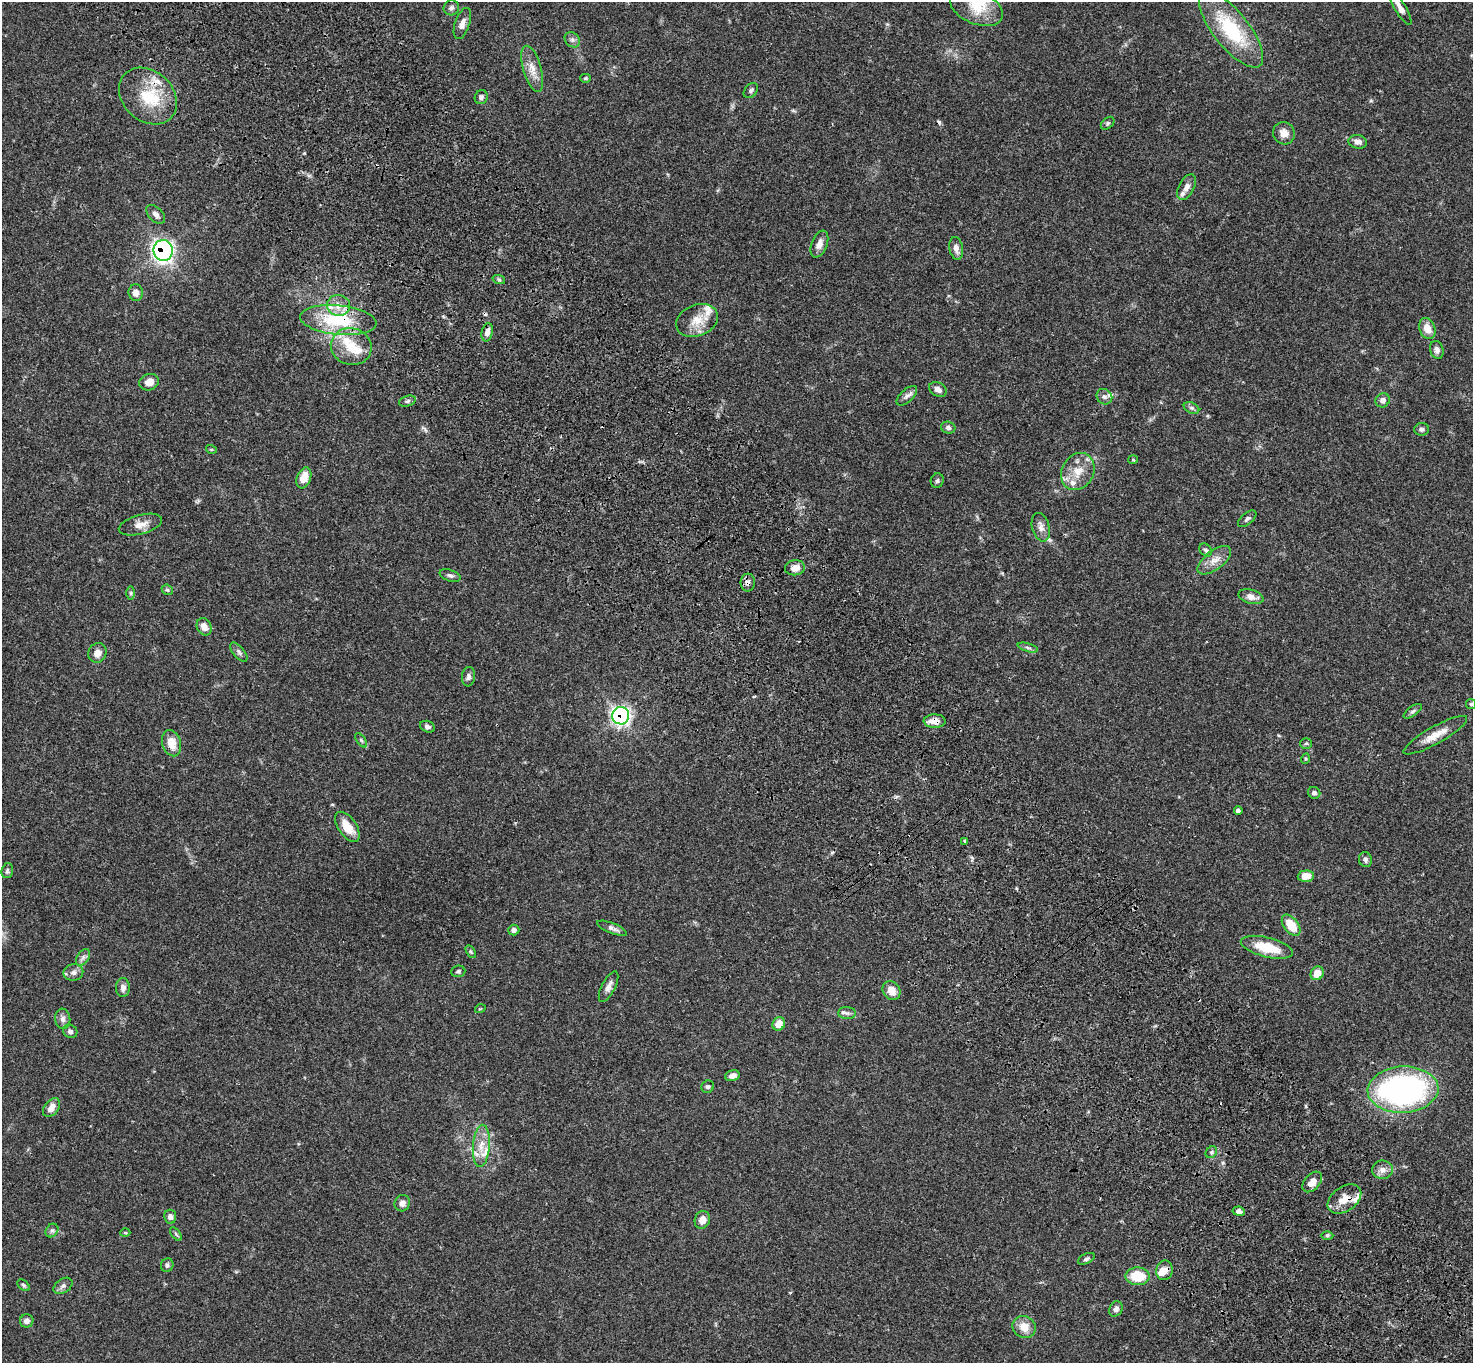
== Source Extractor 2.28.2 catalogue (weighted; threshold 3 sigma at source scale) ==
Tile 6 of 4 x 4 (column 2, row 2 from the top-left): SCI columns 1577-3047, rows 3101-4461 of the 6094 x 6064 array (HDU 1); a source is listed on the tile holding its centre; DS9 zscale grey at full resolution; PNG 1475 x 1365 px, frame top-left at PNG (2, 2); each listed source drawn as its Kron ellipse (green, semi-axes under 4 px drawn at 4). Shown black and unused: <1% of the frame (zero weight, under 3 of 4 exposures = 6% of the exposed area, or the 3 px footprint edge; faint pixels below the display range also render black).
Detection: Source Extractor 2.28.2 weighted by HDU 2 'WHT'; one run over the whole footprint, this tile lists its part. Background 0.0621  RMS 0.0055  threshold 0.0245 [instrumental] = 3 sigma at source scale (4.5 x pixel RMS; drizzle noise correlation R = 1.50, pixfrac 1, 0.05/0.05 arcsec/px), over >= 5 px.
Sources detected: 134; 2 cosmic-ray / hot-pixel residue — neither listed nor drawn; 14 inside a brighter listed object's ellipse — not listed separately; the other 118 listed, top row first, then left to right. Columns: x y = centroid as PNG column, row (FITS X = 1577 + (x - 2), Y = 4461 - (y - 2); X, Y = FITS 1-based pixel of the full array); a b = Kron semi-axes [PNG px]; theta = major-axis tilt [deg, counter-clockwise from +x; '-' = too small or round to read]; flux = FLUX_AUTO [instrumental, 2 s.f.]
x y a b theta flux
976 7 28 16 -23 14
1400 7 20 5 -59 4.4
451 8 8 7 - 1.6
462 24 16 7 71 3.2
1231 29 46 18 -52 36
572 40 8 7 - 1.7
532 69 24 9 -74 6.2
586 78 5 4 - 0.67
751 90 8 6 49 1.4
148 96 32 25 -43 24
481 97 7 6 - 1.6
1108 123 7 5 41 1
1284 133 11 10 - 4.1
1358 142 9 6 -10 2.8
1187 187 14 7 62 3.5
156 214 11 6 -45 2.3
819 244 14 8 68 3.7
956 248 11 7 -79 3.1
163 250 10 9 - 140
499 280 6 4 -20 0.86
136 293 8 7 - 3.4
338 305 11 10 - 5.4
338 320 38 14 -5 32
697 320 21 15 22 9.3
1427 328 11 8 -69 5.8
487 332 9 5 78 2.8
351 347 20 18 -16 13
1437 350 9 6 -74 2.2
149 382 10 8 21 4.1
938 389 9 6 -30 2.7
907 396 13 6 43 2.1
1104 397 8 7 - 1.8
1383 400 7 6 - 2
407 401 9 5 16 1.2
1192 408 8 5 -27 1.3
948 428 7 6 - 1.5
1422 429 7 6 - 1.3
211 449 5 3 - 0.48
1133 460 5 3 - 0.47
1078 471 19 16 61 9.5
304 478 11 7 69 7.3
937 481 7 6 - 1.1
1247 519 11 5 40 1.5
140 525 22 9 15 5.1
1041 527 14 8 -75 3.5
1206 550 7 5 -49 1.1
1214 560 20 9 38 5.3
795 568 10 7 7 4.4
450 575 11 5 -18 1.6
748 583 9 7 89 2.7
167 590 6 5 - 0.94
131 593 6 4 -90 0.78
1251 597 13 7 -16 3.6
204 627 9 7 -65 3.8
1028 648 10 3 -15 1.1
239 652 11 5 -50 1.6
97 653 10 9 - 3.8
468 677 10 6 83 1.7
1471 704 5 5 - 0.88
1413 711 10 5 36 1.2
621 716 9 8 - 130
935 721 11 6 -1 5.1
427 727 7 5 -23 1.6
1435 735 36 8 29 7.9
361 740 8 4 -55 0.97
171 743 13 9 -74 7.4
1306 743 6 5 - 0.96
1305 759 5 3 - 0.58
1314 793 6 5 - 1.2
1238 811 4 3 - 1.5
347 827 17 9 -55 8.9
965 842 3 3 - 1.7
1365 860 8 6 -76 1.6
7 871 8 5 75 1.2
1306 876 8 6 5 6.2
1291 925 12 7 -52 11
612 928 16 5 -22 2.2
514 930 5 5 - 2.1
1267 947 27 10 -14 16
471 952 7 4 -59 0.74
83 957 9 6 54 1.7
458 971 7 5 6 1
73 972 10 8 13 2.4
1317 973 7 6 - 6.3
608 987 17 6 62 2.9
123 988 9 7 88 2.4
891 991 10 8 -51 5.3
480 1009 5 3 - 0.44
847 1013 9 6 -1 1.5
63 1019 10 7 -84 2.4
779 1024 7 6 - 6.3
70 1031 7 6 - 1.6
732 1076 7 5 13 2.6
708 1087 6 6 - 1.2
1403 1090 35 23 3 170
52 1108 10 7 52 4.1
481 1146 21 8 85 6.8
1211 1152 6 5 - 0.93
1382 1170 10 9 - 3.5
1312 1182 12 7 48 4.5
1344 1199 19 12 36 7.7
402 1203 8 7 - 2.7
1239 1211 6 4 -11 2.2
170 1217 7 6 - 2.2
702 1220 9 7 70 4.3
52 1230 7 6 - 1.3
125 1233 5 3 - 0.53
176 1234 8 4 -53 0.91
1327 1235 6 4 0 0.82
1086 1259 9 5 26 1.2
167 1265 7 6 - 1.2
1164 1270 10 8 78 4.6
1138 1276 12 9 -2 16
24 1285 7 4 -40 0.85
63 1286 10 6 34 1.8
1116 1309 8 6 60 2
27 1321 7 6 - 2.2
1024 1327 12 11 - 6.5
Overlapping masked pixels (flux is a lower limit): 8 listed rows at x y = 163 250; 338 320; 487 332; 748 583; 621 716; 935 721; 1344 1199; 1164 1270
Isophote crosses this tile's border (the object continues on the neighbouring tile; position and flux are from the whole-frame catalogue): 1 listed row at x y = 1400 7